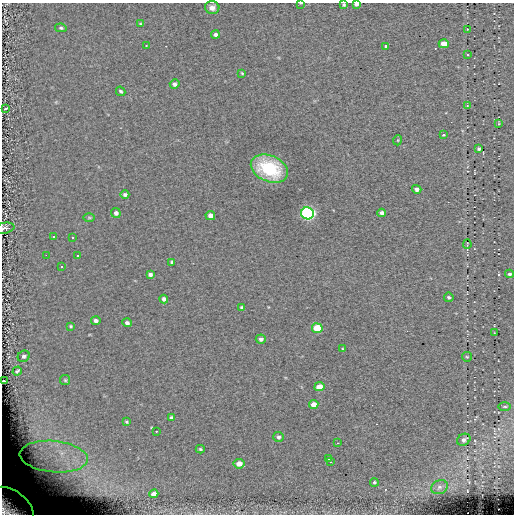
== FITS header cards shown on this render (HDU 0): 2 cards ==
NAXIS1  =                  512
NAXIS2  =                  512

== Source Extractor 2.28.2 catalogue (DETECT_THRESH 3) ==
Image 512 x 512 px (HDU 0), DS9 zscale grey, 1 PNG px = 1 image px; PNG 516 x 516 px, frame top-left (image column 1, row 512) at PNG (2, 3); each listed source drawn as its Kron ellipse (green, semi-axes under 4 px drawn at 4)
Background 0.0765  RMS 5.2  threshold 15.5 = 3 sigma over >= 5 px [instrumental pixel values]
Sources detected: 72; all 72 listed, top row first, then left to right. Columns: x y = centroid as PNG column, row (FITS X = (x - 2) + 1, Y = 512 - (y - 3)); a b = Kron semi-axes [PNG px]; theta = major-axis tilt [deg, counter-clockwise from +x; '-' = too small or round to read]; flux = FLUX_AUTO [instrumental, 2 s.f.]
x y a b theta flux
301 3 4 2 - 280
356 4 4 3 - 1100
344 5 4 3 - 540
212 8 7 6 - 1700
141 24 4 3 - 440
61 28 6 4 -10 530
467 29 2 2 - 190
215 34 4 3 - 1000
444 44 5 4 - 4200
146 45 2 2 - 170
386 46 3 3 - 1100
467 55 4 3 - 330
242 73 4 3 - 340
175 84 5 5 - 930
121 91 5 4 - 630
467 106 4 2 - 170
5 109 3 3 - 2100
499 124 3 2 - 340
443 135 4 3 - 460
398 140 5 3 - 290
479 149 4 3 - 640
269 169 19 13 -24 23000
417 189 5 4 - 1200
125 195 4 4 - 860
116 213 5 4 - 1100
307 213 6 6 - 88000
382 213 4 4 - 1200
210 216 5 4 - 2000
89 218 5 3 - 370
5 228 10 5 11 1000
53 236 3 3 - 13000
73 237 3 3 - 13000
467 244 5 2 - 130
46 255 2 2 - 13000
77 256 3 3 - 13000
172 262 3 3 - 460
62 267 3 3 - 13000
509 274 4 3 - 620
150 275 4 4 - 970
449 297 5 4 - 630
164 299 4 4 - 1000
242 307 4 4 - 590
96 321 5 4 - 940
127 323 5 4 - 970
71 326 4 3 - 430
317 328 5 5 - 14000
494 333 3 2 - 210
261 339 5 4 - 1000
343 349 4 2 - 270
24 356 6 5 - 830
467 357 5 4 - 440
17 371 5 3 - 510
65 380 5 5 - 450
3 381 3 3 - 13000
319 387 5 4 - 4900
314 404 4 4 - 3100
505 407 6 3 0 440
171 417 4 4 - 670
127 422 4 3 - 400
156 431 3 2 - 310
278 437 5 5 - 940
464 440 7 5 31 1100
337 443 3 2 - 200
200 449 4 3 - 480
54 457 34 15 -5 21000
328 459 3 2 - 380
330 462 3 2 - 430
239 464 5 4 - 3000
374 482 4 4 - 590
439 487 8 7 - 1200
154 494 5 4 - 2000
10 507 26 16 -35 24000
At the frame edge (FLAGS 8, measured only in part): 6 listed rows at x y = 301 3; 356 4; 344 5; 5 228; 3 381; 10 507